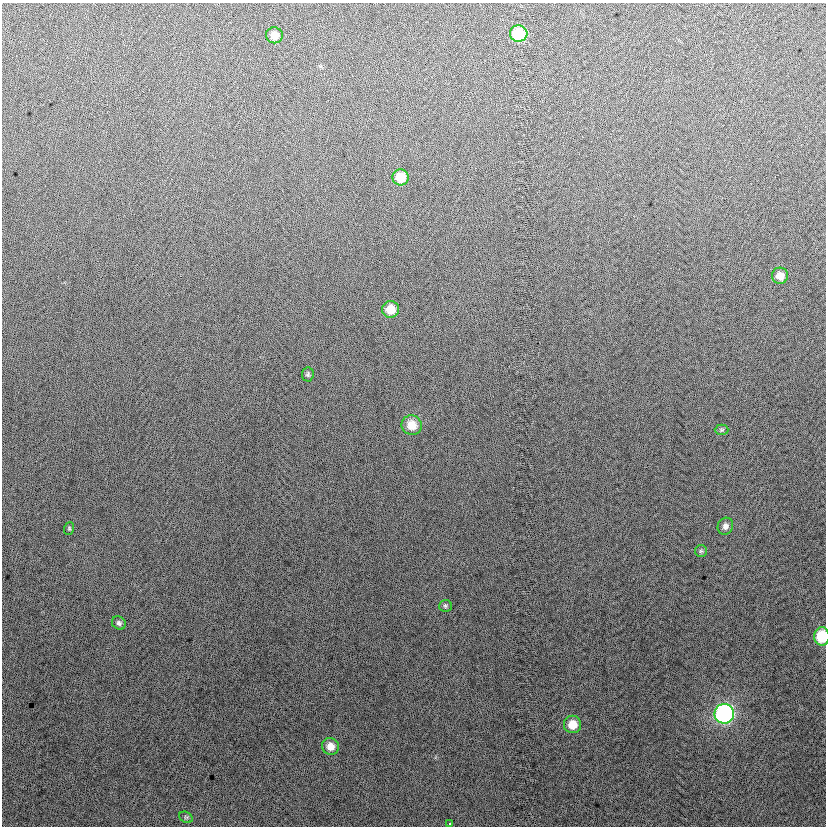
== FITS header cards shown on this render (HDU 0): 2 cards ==
NAXIS1  =                  824
NAXIS2  =                  824

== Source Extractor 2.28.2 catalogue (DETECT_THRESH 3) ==
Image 824 x 824 px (HDU 0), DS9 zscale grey, 1 PNG px = 1 image px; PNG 828 x 828 px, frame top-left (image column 1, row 824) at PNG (2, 3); each listed source drawn as its Kron ellipse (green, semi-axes under 4 px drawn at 4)
Background 10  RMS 13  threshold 40.3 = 3 sigma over >= 5 px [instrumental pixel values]
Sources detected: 19; all 19 listed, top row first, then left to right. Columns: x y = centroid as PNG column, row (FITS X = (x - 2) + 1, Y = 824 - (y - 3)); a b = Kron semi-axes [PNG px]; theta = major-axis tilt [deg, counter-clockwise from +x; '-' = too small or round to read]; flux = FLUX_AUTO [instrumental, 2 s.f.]
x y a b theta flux
519 34 9 8 - 46000
274 35 8 8 - 9300
400 177 8 8 - 20000
780 276 8 8 - 9900
391 309 8 8 - 16000
308 374 7 6 - 1800
412 425 10 9 - 16000
722 430 7 5 1 1500
725 526 9 7 64 4400
69 528 6 5 - 1300
701 551 6 6 - 1800
445 606 6 6 - 1600
119 623 7 6 - 2600
822 636 9 8 - 32000
724 714 10 9 - 210000
572 724 8 8 - 15000
330 746 9 8 - 9600
186 817 7 5 -29 1400
449 824 3 3 - 1900
At the frame edge (FLAGS 8, measured only in part): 1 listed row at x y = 822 636